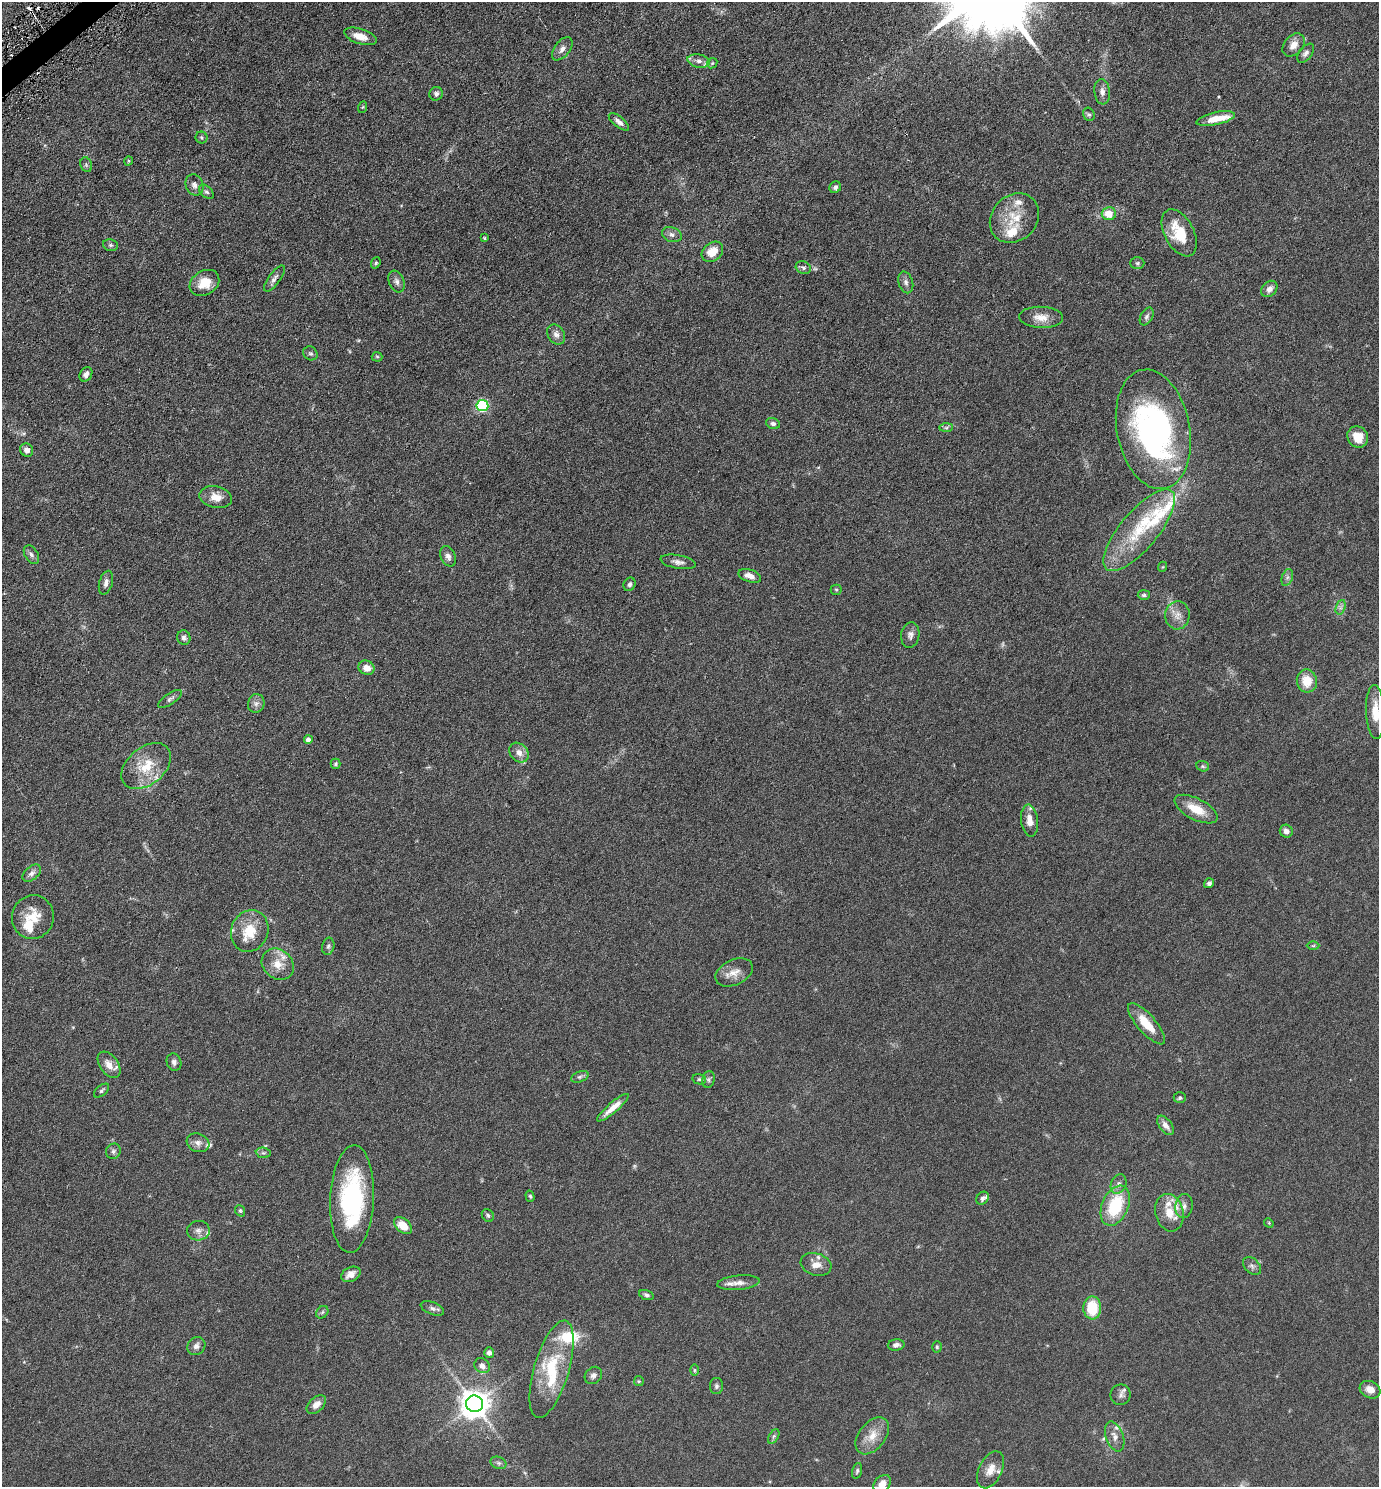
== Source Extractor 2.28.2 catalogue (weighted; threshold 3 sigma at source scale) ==
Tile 11 of 4 x 4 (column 3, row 3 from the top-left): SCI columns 2911-4287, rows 1501-2985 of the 5961 x 5968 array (HDU 1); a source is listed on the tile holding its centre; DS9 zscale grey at full resolution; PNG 1381 x 1489 px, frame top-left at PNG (2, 2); each listed source drawn as its Kron ellipse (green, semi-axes under 4 px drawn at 4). Shown black and unused: <1% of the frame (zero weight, under 3 of 6 exposures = <1% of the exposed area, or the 3 px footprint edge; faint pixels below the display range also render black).
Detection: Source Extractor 2.28.2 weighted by HDU 2 'WHT'; one run over the whole footprint, this tile lists its part. Background 0.0673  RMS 0.006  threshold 0.0247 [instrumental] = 3 sigma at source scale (4.09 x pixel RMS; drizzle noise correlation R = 1.36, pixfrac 0.8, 0.05/0.05 arcsec/px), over >= 5 px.
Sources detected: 167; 3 too faint to see at this stretch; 1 inside a brighter object's white glare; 3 cosmic-ray / hot-pixel residue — neither listed nor drawn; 24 inside a brighter listed object's ellipse — not listed separately; the other 136 listed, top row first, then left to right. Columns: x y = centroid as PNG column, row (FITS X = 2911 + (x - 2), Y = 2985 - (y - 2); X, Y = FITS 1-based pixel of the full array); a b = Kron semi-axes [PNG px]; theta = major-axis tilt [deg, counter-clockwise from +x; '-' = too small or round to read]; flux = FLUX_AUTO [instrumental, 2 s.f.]
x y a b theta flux
360 36 17 7 -18 5.4
1294 45 13 9 49 4.1
562 49 13 7 51 2.7
1306 53 11 6 51 1.8
699 61 11 6 -11 2.6
712 63 5 4 - 0.67
1102 92 12 8 -84 2.9
436 94 7 6 - 1.4
363 107 6 4 69 0.57
1089 114 7 5 -66 1
1216 119 19 6 11 8
619 122 12 5 -39 2.3
201 137 6 6 - 0.87
128 161 5 3 - 0.41
86 165 7 5 -70 1.1
194 185 11 8 -67 2.5
835 187 6 5 - 1.2
206 192 9 5 -43 1.3
1109 214 7 6 - 7.4
1014 218 27 22 46 14
1179 233 25 14 -62 16
672 235 10 7 -21 2
484 238 4 3 - 0.59
110 245 7 5 -14 1
712 252 12 9 39 6.9
376 263 6 4 68 0.73
1137 263 7 6 - 0.94
803 267 8 6 -25 1.3
274 278 15 6 53 2.1
397 281 11 7 -69 2.2
906 282 11 7 -73 2
204 283 16 12 32 8.3
1269 289 9 7 44 2.7
1147 316 10 6 63 1.5
1041 317 22 10 -2 6
556 334 10 8 -56 2.7
310 353 7 6 - 1.1
377 357 5 5 - 0.71
86 374 8 6 59 2
482 406 6 5 - 54
773 423 7 5 -20 1.4
946 428 7 4 0 1
1153 429 60 36 -79 140
1358 437 11 10 - 7.1
27 450 7 6 - 2.4
216 497 16 10 -11 5.8
1139 530 51 19 50 28
31 555 10 6 -59 1.7
448 556 11 7 -65 2.1
678 562 18 6 -10 2.6
1162 567 5 3 - 0.41
750 576 12 6 -18 3.9
1287 577 9 5 70 1.4
106 583 12 6 74 2.4
630 584 7 5 64 1.2
836 590 5 5 - 0.65
1144 595 6 5 - 0.97
1341 607 7 4 72 1.4
1177 615 14 12 83 4.5
910 635 13 9 82 2.4
184 638 7 6 - 1.4
367 668 8 7 - 4.4
1307 681 11 10 - 9.4
170 699 14 5 34 1.7
256 703 9 8 - 2.2
1375 712 27 9 -88 9
308 740 4 4 - 2.5
519 753 11 8 -49 3.7
336 764 5 5 - 0.8
146 766 28 18 40 15
1203 766 6 5 - 0.84
1196 809 24 10 -27 9.7
1030 821 16 8 -83 5.3
1286 831 6 6 - 2.3
32 873 11 6 39 2.2
1209 883 5 4 - 1.3
33 917 22 21 - 12
250 931 21 18 67 13
328 946 8 6 78 1.2
1313 946 6 4 1 0.68
278 964 17 14 -40 7.4
734 972 20 12 25 5.4
1146 1024 26 9 -49 10
174 1062 9 7 -71 1.7
109 1065 15 9 -55 4.7
580 1077 9 5 20 1.2
699 1079 7 5 -13 0.83
708 1079 8 6 78 1.2
101 1091 9 5 40 1.1
1180 1098 6 5 - 0.94
613 1108 20 5 40 5.7
1166 1125 11 6 -53 3.4
198 1143 11 9 -19 2.9
113 1151 8 7 - 1.4
263 1153 7 5 -7 1.1
1119 1184 10 7 67 2.3
530 1196 6 4 -73 0.83
982 1198 7 5 53 1.4
352 1199 54 22 87 67
1115 1206 21 13 67 25
1184 1206 12 8 81 2.8
240 1211 6 4 -69 0.77
1169 1213 19 14 -76 8.9
488 1215 7 5 -53 1
1269 1223 5 4 - 0.52
403 1226 10 6 -41 8.3
198 1231 11 10 - 2.7
816 1264 16 11 -17 4.9
1252 1266 10 7 -44 1.7
351 1274 10 7 27 4
738 1283 21 7 5 3.5
646 1295 7 4 -17 1.2
432 1308 12 6 -21 1.8
1092 1308 11 9 89 15
322 1312 7 5 46 0.99
896 1345 8 5 7 2
196 1346 9 8 - 2.3
937 1347 5 4 - 0.74
489 1352 5 5 - 1.6
482 1366 8 6 -42 2.9
551 1369 50 17 74 26
694 1370 6 4 -90 0.66
593 1375 9 8 - 1.9
639 1381 5 5 - 0.64
716 1386 8 6 90 1.3
1370 1390 11 8 -28 4.1
1121 1395 10 10 - 2.2
475 1404 8 8 - 700
316 1405 11 7 43 3.3
774 1436 8 4 60 1
872 1436 21 13 52 8
1115 1437 15 8 -70 3.7
498 1463 8 6 -20 1.3
991 1470 20 11 64 5.9
857 1471 8 4 74 1
882 1484 10 7 46 4.6
Isophote crosses this tile's border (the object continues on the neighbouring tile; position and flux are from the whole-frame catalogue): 2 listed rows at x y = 1375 712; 882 1484